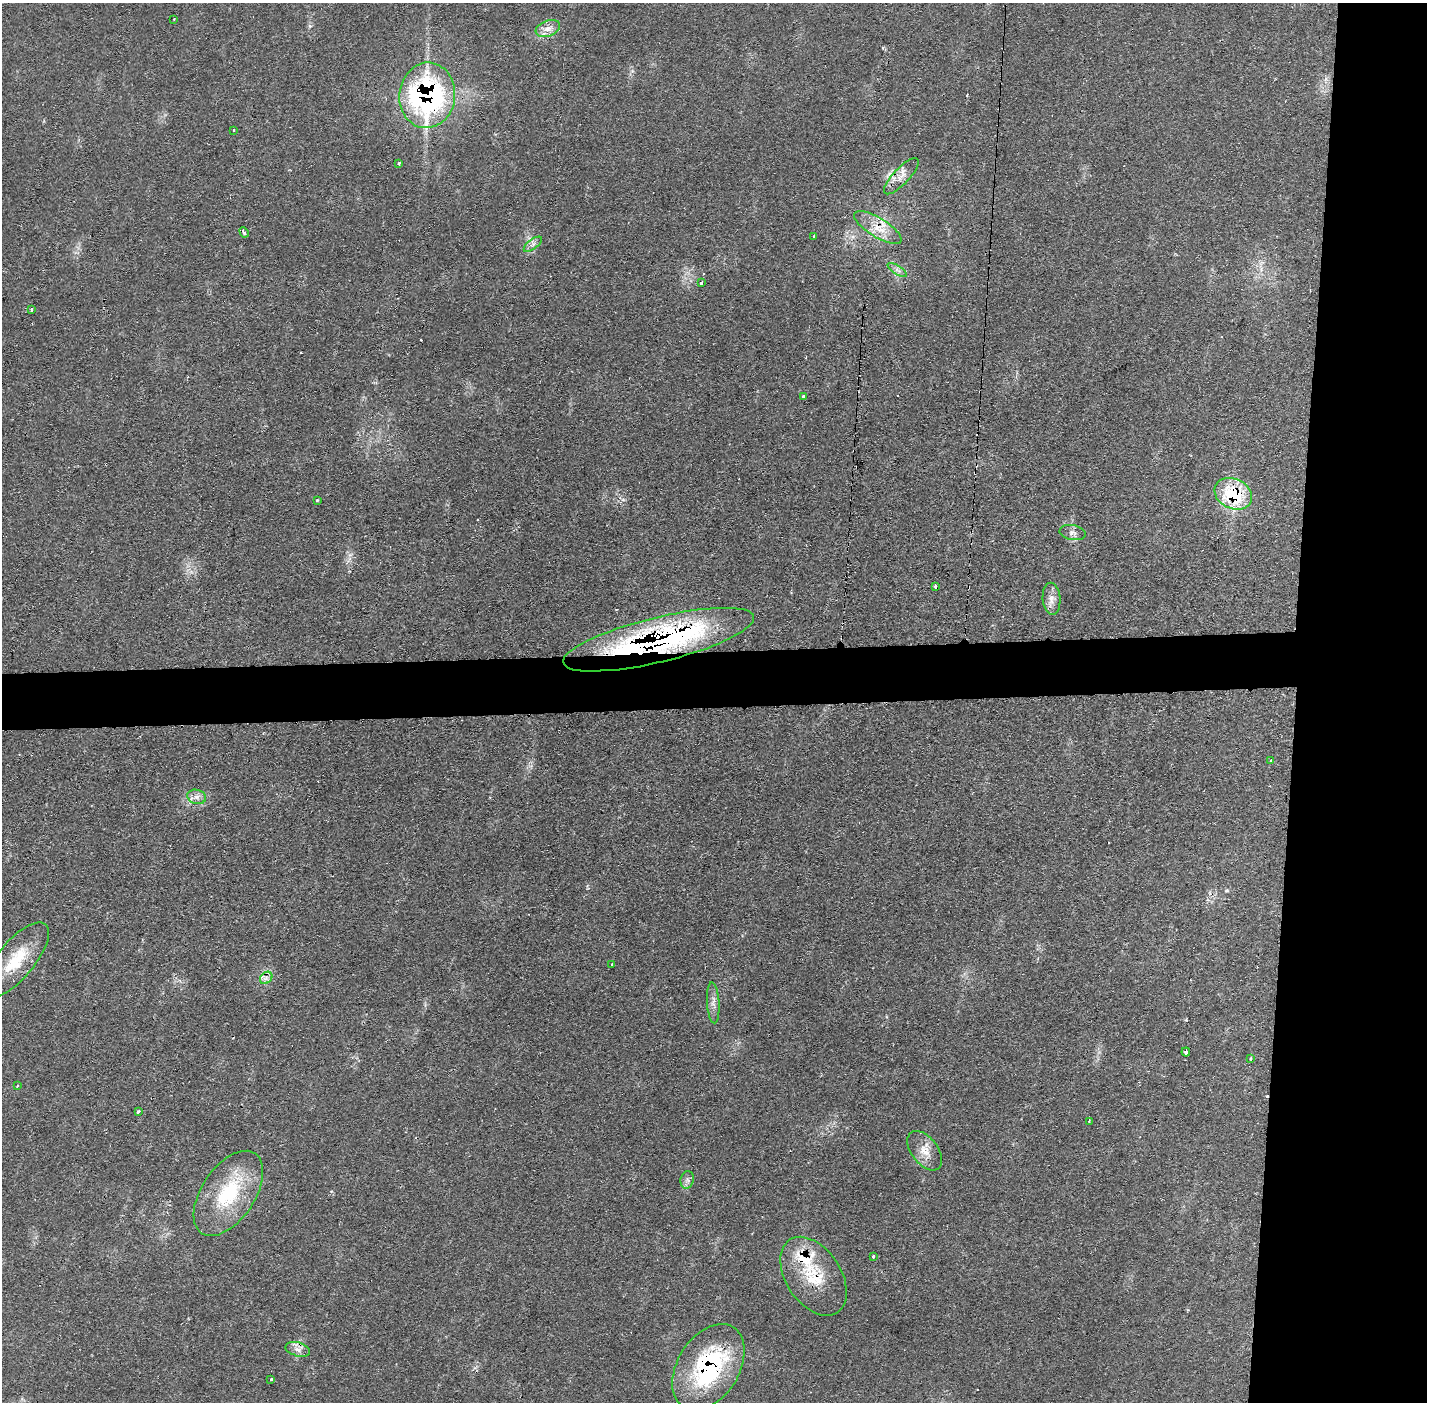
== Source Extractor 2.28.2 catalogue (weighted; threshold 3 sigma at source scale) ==
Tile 6 of 3 x 3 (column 3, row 2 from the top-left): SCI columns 2851-4275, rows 1452-2851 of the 4275 x 4309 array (HDU 1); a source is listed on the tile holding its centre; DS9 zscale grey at full resolution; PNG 1429 x 1404 px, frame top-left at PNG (2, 3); each listed source drawn as its Kron ellipse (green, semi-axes under 4 px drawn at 4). Shown black and unused: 13% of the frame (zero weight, under 2 of 3 exposures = <1% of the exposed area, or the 3 px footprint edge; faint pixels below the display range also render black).
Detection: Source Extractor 2.28.2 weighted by HDU 2 'WHT'; one run over the whole footprint, this tile lists its part. Background 0.0702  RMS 0.0062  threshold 0.0277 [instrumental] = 3 sigma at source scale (4.5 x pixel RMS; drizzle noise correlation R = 1.50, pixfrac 1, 0.05/0.05 arcsec/px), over >= 5 px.
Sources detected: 56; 14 cosmic-ray / hot-pixel residue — neither listed nor drawn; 3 inside a brighter listed object's ellipse — not listed separately; the other 39 listed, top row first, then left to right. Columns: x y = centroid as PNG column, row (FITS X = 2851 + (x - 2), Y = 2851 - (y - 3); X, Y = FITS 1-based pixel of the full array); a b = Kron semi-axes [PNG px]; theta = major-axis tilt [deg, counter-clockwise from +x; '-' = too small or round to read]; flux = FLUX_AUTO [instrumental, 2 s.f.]
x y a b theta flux
174 19 3 2 - 0.39
548 28 12 8 21 5.1
427 95 33 28 84 160
234 130 3 3 - 3.4
399 163 4 3 - 0.95
901 176 24 8 47 6.4
878 228 27 9 -31 12
244 232 5 3 - 2.3
814 236 3 3 - 1.1
533 244 11 5 37 2.2
897 270 11 4 -33 2.2
702 283 4 3 - 2.2
32 310 3 3 - 2.7
804 397 4 3 - 5.2
1233 494 19 15 -25 38
317 500 3 3 - 0.7
1073 532 13 7 -10 3
935 586 3 3 - 1.6
1052 599 16 9 -86 5
659 640 98 22 14 190
1271 760 3 3 - 0.66
197 797 9 7 -14 3.5
16 960 46 18 50 26
612 964 3 2 - 0.64
266 978 7 5 45 2
713 1003 20 6 -86 4
1186 1052 4 3 - 34
1251 1058 3 3 - 2.2
17 1086 3 2 - 0.53
138 1112 4 3 - 1.2
1089 1121 3 2 - 1
925 1151 23 13 -53 8.9
687 1180 9 6 79 2.1
228 1193 48 26 56 46
873 1256 3 3 - 1.2
814 1276 44 27 -56 31
298 1349 12 7 -15 3.5
708 1367 47 30 58 85
271 1379 3 3 - 1.8
Overlapping masked pixels (flux is a lower limit): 7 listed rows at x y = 427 95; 901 176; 878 228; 1233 494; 659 640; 814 1276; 708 1367
Unlisted compact peaks at least as high as the median listed source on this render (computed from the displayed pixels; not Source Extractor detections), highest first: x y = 1227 890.